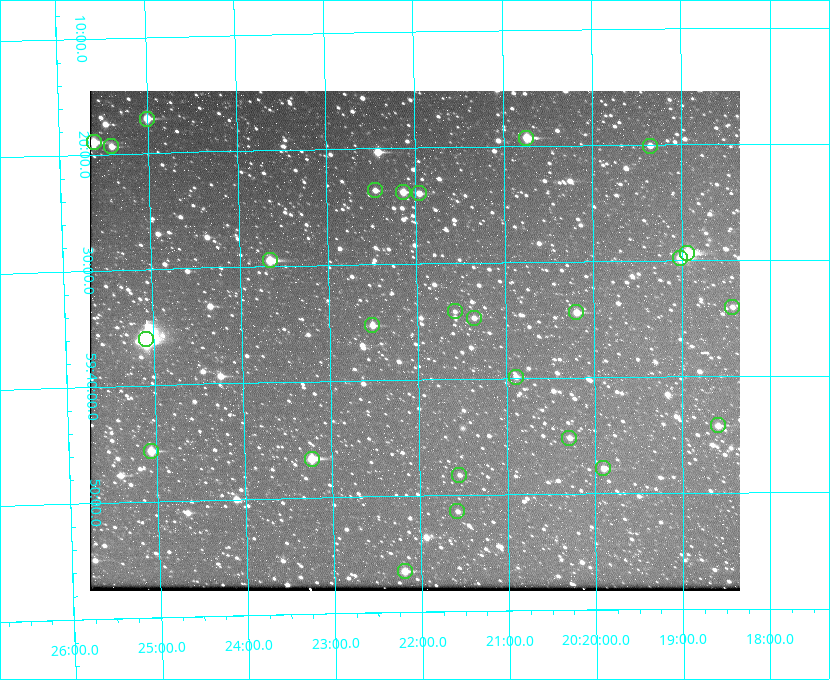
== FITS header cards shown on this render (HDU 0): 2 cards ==
NAXIS1  =                  650 / Width of table row in bytes
NAXIS2  =                  500 / Number of rows in table

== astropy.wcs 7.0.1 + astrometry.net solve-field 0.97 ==
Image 650 x 500 px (HDU 0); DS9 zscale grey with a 90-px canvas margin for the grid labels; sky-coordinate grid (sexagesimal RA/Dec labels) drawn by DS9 from the SOLVED WCS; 26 Tycho-2 reference stars matched to detected sources circled (green)
Header WCS: none
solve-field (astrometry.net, Tycho-2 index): SOLVED blind (the file carries no WCS)
Solved WCS: RA---TAN-SIP/DEC--TAN-SIP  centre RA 20:22:02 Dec +59:37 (305.51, +59.61 deg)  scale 5.17 arcsec/px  FOV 56.0' x 43.1'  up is -179 deg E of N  parity flipped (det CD > 0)
(file carries no celestial WCS; the grid is the blind solution)
Tycho-2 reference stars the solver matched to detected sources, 26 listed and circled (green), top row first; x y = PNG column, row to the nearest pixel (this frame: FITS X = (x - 90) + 1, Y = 500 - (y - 91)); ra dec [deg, ICRS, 3 dp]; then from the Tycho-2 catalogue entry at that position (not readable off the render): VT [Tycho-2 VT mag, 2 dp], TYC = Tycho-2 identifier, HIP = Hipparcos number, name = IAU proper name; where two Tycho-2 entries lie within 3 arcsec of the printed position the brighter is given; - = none
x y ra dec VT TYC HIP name
147 119 306.252 +59.284 9.41 3949-1643-1 - -
526 138 305.185 +59.322 8.95 3949-1869-1 - -
94 142 306.403 +59.316 8.76 3949-1785-1 - -
111 146 306.353 +59.322 10.67 3949-467-1 - -
650 146 304.838 +59.335 10.93 3949-1877-1 - -
375 190 305.613 +59.394 10.81 3949-1261-1 - -
403 192 305.535 +59.397 10.37 3949-1383-1 - -
419 193 305.490 +59.400 10.79 3949-1179-1 - -
687 253 304.733 +59.490 8.93 3949-1451-1 - -
680 258 304.755 +59.496 9.37 3949-615-1 - -
270 260 305.915 +59.492 9.25 3949-1149-1 - -
732 307 304.607 +59.567 11.00 3949-1861-1 - -
455 311 305.394 +59.570 11.70 3949-405-1 - -
576 312 305.049 +59.573 10.18 3949-1099-1 - -
474 318 305.340 +59.579 10.98 3949-39-1 - -
372 325 305.628 +59.588 10.19 3949-1517-1 - -
146 339 306.271 +59.600 6.45 3949-2016-1 100714 -
516 377 305.223 +59.664 11.52 3949-1631-1 - -
718 425 304.649 +59.737 10.61 3949-735-1 - -
569 438 305.073 +59.753 11.06 3949-89-1 - -
151 451 306.265 +59.761 9.71 3949-555-1 - -
312 459 305.808 +59.778 8.73 3949-715-1 100545 -
603 468 304.976 +59.797 11.33 3949-1031-1 - -
459 475 305.387 +59.804 11.49 3949-285-1 - -
457 511 305.395 +59.857 11.71 3949-313-1 - -
405 571 305.548 +59.941 10.72 3949-815-1 - -